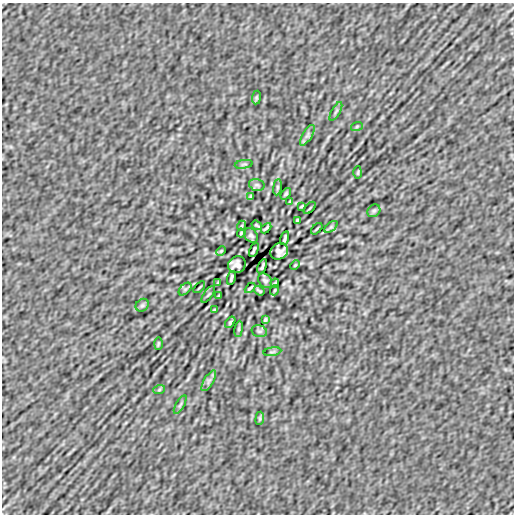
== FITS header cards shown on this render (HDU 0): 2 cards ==
NAXIS1  =                  512
NAXIS2  =                  512

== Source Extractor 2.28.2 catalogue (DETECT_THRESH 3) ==
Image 512 x 512 px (HDU 0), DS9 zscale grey, 1 PNG px = 1 image px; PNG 516 x 516 px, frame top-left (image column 1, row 512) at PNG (2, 3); each listed source drawn as its Kron ellipse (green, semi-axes under 4 px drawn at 4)
Background -6.41e-06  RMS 2.2e-04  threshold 6.57e-04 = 3 sigma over >= 5 px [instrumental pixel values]
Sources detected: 52; all 52 listed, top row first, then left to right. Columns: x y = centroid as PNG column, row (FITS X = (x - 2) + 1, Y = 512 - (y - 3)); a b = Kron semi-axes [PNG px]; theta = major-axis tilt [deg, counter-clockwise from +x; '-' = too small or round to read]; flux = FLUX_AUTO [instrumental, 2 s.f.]
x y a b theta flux
256 98 7 4 84 0.02
336 111 10 3 60 0.025
357 126 6 4 19 0.015
307 135 12 5 59 0.046
244 164 9 2 10 0.017
358 172 6 3 89 0.014
257 185 8 5 -15 0.032
277 187 8 4 82 0.021
286 194 6 4 52 0.024
251 196 4 3 - 0.02
290 201 4 3 - 0.013
302 206 4 2 - 0.015
310 208 7 3 46 0.012
374 211 7 5 44 0.022
297 220 3 2 - 0.014
257 225 5 2 - 0.017
241 226 5 3 - 0.013
331 227 8 4 36 0.026
266 228 6 2 44 0.022
317 229 7 2 45 0.016
241 233 4 2 - 0.016
251 235 8 6 -48 0.039
285 238 7 2 74 0.026
254 250 7 2 65 0.023
221 251 5 3 - 0.014
279 251 9 8 - 0.072
237 265 9 8 - 0.07
295 265 5 3 - 0.014
262 266 7 2 65 0.023
231 278 7 2 74 0.026
265 281 8 6 -48 0.038
218 283 4 2 - 0.014
275 283 4 2 - 0.016
199 287 7 2 45 0.017
250 288 6 2 44 0.022
185 289 8 4 44 0.025
275 290 5 3 - 0.013
259 291 5 2 - 0.017
208 294 10 2 54 0.014
219 296 3 2 - 0.014
142 305 7 5 44 0.023
214 310 4 2 - 0.015
265 320 4 3 - 0.02
230 322 6 4 52 0.024
239 329 8 4 82 0.021
259 331 8 5 -15 0.032
158 344 6 3 89 0.014
272 352 9 2 10 0.017
209 381 12 5 59 0.046
159 390 6 4 19 0.015
180 405 10 3 60 0.025
260 418 7 4 84 0.02